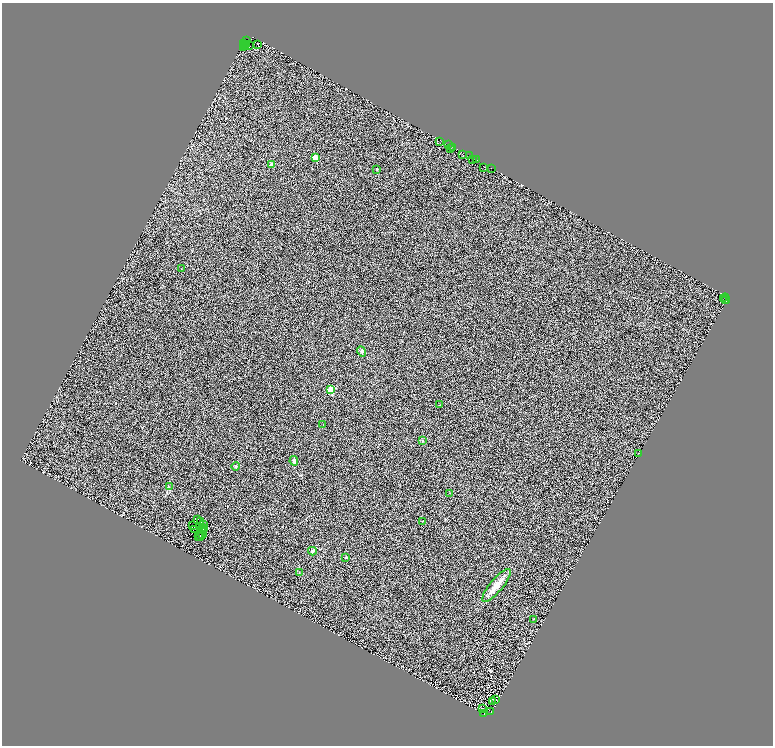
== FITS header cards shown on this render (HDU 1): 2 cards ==
NAXIS1  =                 1541
NAXIS2  =                 1487

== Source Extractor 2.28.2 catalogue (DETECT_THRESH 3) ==
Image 1541 x 1487 px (HDU 1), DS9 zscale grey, zoomed out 1/2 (1 PNG px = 2 x 2 image px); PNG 775 x 748 px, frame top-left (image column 1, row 1486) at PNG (2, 3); each listed source drawn as its Kron ellipse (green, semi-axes under 4 px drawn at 4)
Background 0.463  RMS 1.7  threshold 5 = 3 sigma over >= 5 px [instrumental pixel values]
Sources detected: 79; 23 cannot appear on this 1/2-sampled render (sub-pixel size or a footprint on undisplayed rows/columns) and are neither listed nor drawn; the other 56 listed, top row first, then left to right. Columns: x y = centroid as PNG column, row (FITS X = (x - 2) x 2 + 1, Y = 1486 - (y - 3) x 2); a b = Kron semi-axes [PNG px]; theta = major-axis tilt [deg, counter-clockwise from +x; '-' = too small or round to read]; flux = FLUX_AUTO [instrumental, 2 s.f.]
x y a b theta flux
247 40 2 1 - 4700
244 44 2 1 - 470
247 44 3 2 - 370
257 44 2 1 - 1100
250 45 2 1 - 280
245 46 2 1 - 1000
244 47 3 2 - 1300
440 141 3 1 - 380
448 144 2 1 - 200
453 147 2 1 - 390
451 148 2 2 - 620
463 155 4 2 - 920
470 156 2 1 - 230
315 158 2 2 - 9200
472 160 2 1 - 760
477 160 3 1 - 2100
272 164 2 2 - 2700
483 167 3 1 - 920
491 168 2 1 - 1000
377 169 2 2 - 440
181 269 3 2 - 88
724 299 3 1 - 780
725 299 5 2 - 1200
726 301 2 1 - 710
362 351 5 4 - 650
331 390 3 3 - 18000
439 405 2 1 - 78
323 425 2 1 - 190
422 441 4 3 - 280
638 453 2 1 - 620
294 461 5 3 - 920
236 466 4 3 - 390
169 487 4 3 - 350
450 493 3 2 - 110
198 519 2 1 - 140
422 521 2 1 - 260
200 522 2 1 - 150
203 524 2 1 - 140
193 526 4 1 - 280
202 528 2 1 - 85
194 529 3 2 - 38
205 529 3 1 - 170
203 531 2 2 - 170
203 534 2 1 - 81
198 536 2 1 - 110
200 536 2 1 - 100
312 551 4 4 - 850
346 557 3 3 - 240
299 573 3 2 - 160
496 585 20 6 50 4000
533 619 2 1 - 200
496 699 2 1 - 100
492 702 2 1 - 250
483 708 2 1 - 160
491 712 3 2 - 2800
484 714 2 2 - 3600
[23 sub-pixel or undisplayed-footprint detections neither listed nor drawn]